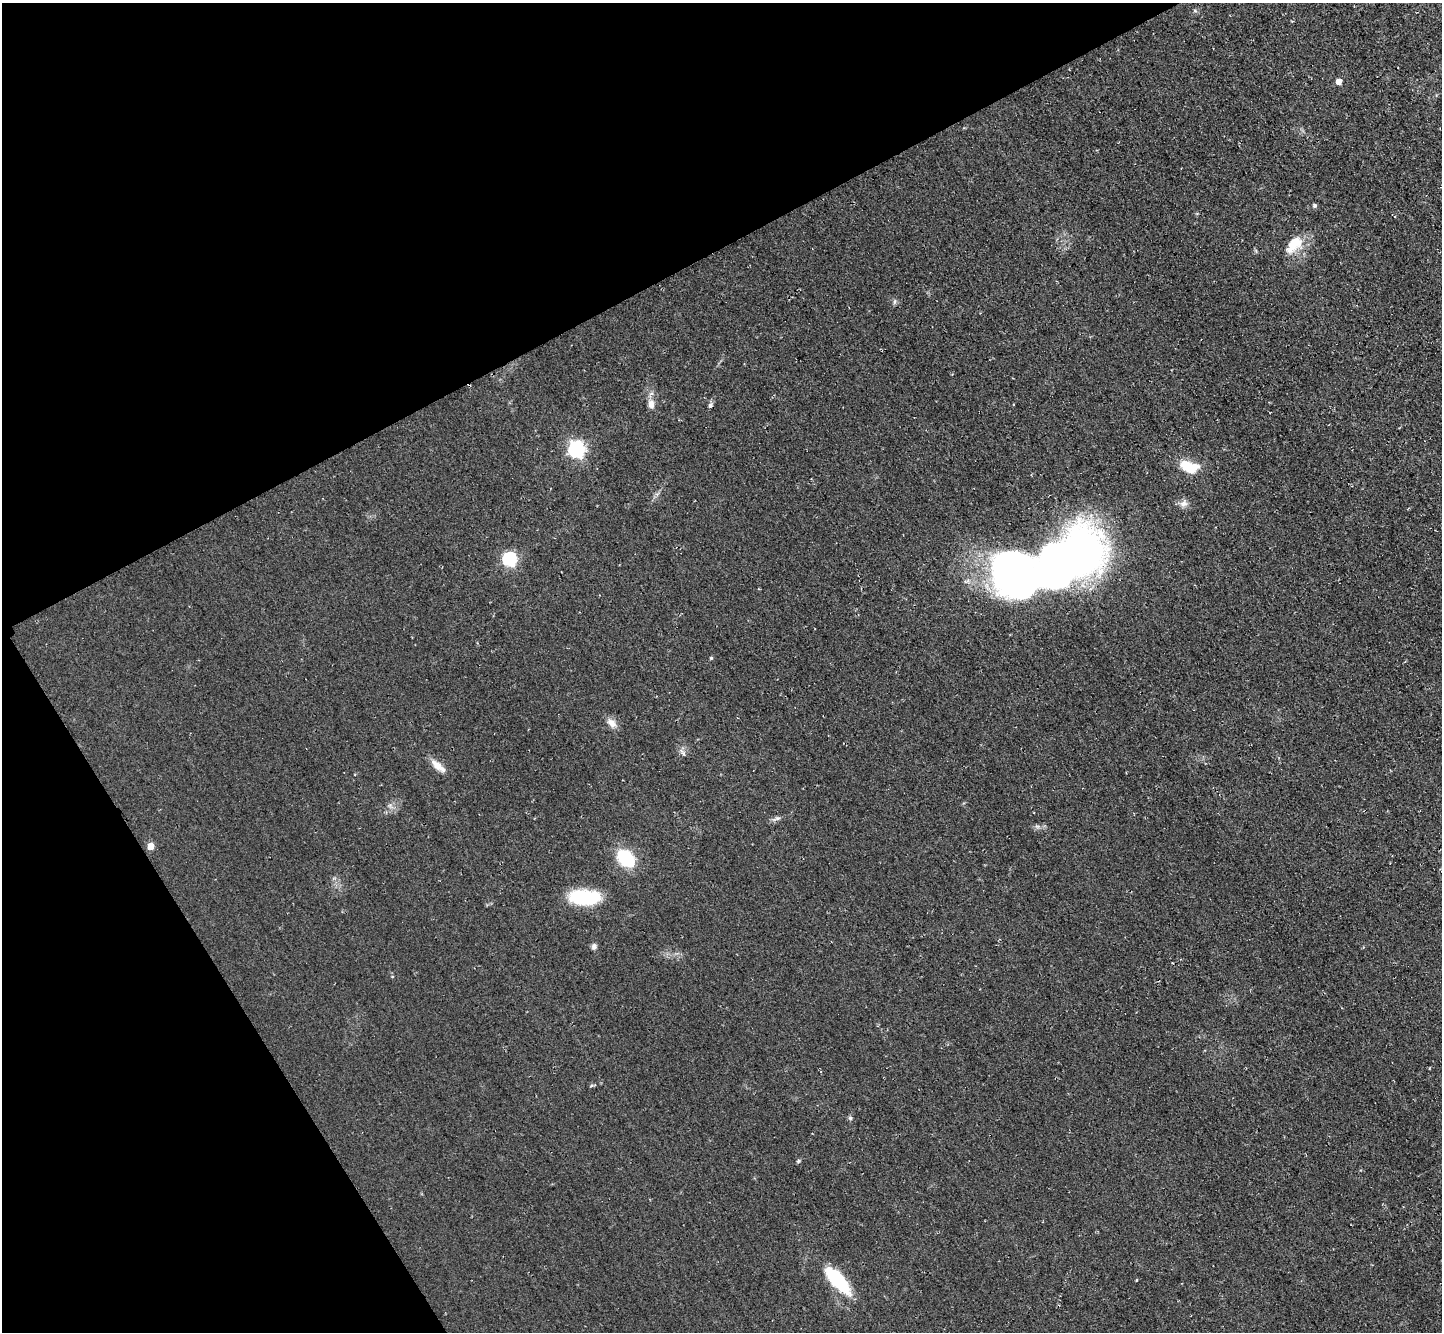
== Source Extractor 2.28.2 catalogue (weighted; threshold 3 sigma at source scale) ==
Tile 5 of 4 x 4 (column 1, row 2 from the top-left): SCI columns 61-1500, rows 2980-4309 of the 5844 x 5824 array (HDU 1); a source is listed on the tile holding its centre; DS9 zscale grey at full resolution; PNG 1444 x 1334 px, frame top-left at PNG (2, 3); no overlay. Shown black and unused: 28% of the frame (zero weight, under 2 of 3 exposures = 3% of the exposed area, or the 3 px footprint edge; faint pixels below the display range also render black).
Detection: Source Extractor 2.28.2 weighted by HDU 2 'WHT'; one run over the whole footprint, this tile lists its part. Background 0.0372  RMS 0.013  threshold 0.0565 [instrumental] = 3 sigma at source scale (4.5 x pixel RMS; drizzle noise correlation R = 1.50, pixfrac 1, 0.05/0.05 arcsec/px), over >= 5 px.
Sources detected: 26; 3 inside a brighter object's white glare — not listed; the other 23 listed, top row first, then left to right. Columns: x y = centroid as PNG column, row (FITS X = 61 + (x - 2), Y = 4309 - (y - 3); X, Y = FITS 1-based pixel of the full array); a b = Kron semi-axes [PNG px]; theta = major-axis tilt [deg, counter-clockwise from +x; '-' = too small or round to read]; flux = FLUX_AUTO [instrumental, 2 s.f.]
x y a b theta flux
1339 82 5 5 - 11
1315 205 5 5 - 2
1294 244 24 13 47 27
895 301 6 4 71 2.1
651 404 12 8 -81 7.9
710 405 7 5 63 2.8
576 449 7 7 - 360
1189 467 23 12 -18 32
1184 503 11 8 19 6.2
510 559 6 6 - 170
1015 575 51 35 -18 820
711 658 4 4 - 1.3
612 723 13 8 -41 8.8
438 766 23 8 -38 11
778 818 8 4 0 2.7
151 846 5 5 - 15
626 858 12 8 -42 97
585 897 31 14 0 74
594 946 7 6 - 3.6
850 1118 5 5 - 2.1
798 1161 5 5 - 1.6
837 1280 29 10 -48 90
1136 1280 4 3 - 0.84